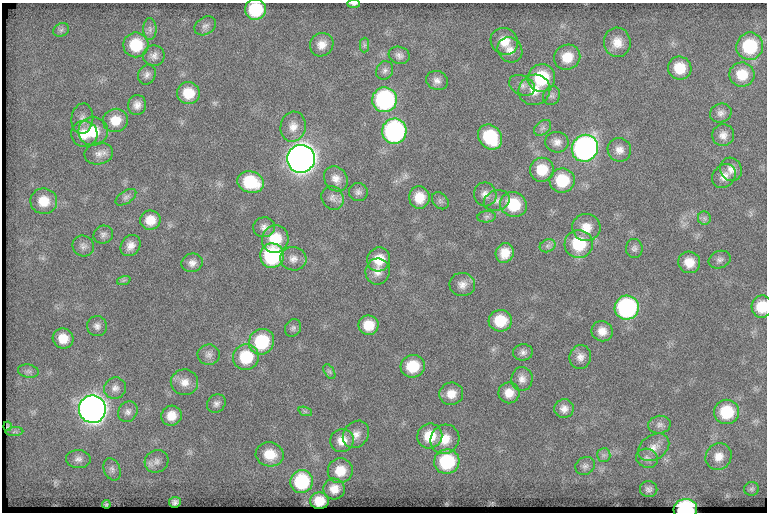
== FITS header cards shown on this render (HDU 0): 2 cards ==
NAXIS1  =                  765
NAXIS2  =                  510

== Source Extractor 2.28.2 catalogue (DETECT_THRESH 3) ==
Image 765 x 510 px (HDU 0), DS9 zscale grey, 1 PNG px = 1 image px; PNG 769 x 514 px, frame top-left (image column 1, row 510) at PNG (2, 3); each listed source drawn as its Kron ellipse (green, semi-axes under 4 px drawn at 4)
Background 87.1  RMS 6.7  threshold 20.2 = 3 sigma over >= 5 px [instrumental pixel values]
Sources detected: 133; all 133 listed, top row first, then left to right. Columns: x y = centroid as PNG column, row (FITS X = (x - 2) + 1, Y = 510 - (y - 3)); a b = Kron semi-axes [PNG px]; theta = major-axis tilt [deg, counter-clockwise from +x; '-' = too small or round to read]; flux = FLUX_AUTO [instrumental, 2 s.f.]
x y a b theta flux
354 4 6 3 -1 1100
255 10 10 10 - 23000
205 26 11 8 33 2000
150 29 11 6 -90 1900
61 30 8 6 28 1400
504 41 14 13 - 7000
617 42 15 13 -82 6200
136 45 12 12 - 17000
322 45 12 11 - 4500
364 45 7 4 89 980
750 46 13 13 - 26000
510 50 13 11 -47 3800
399 55 11 8 -18 2200
154 56 11 10 - 2500
567 57 13 12 - 8800
680 68 12 11 - 11000
385 70 9 8 - 1800
147 75 10 8 63 2100
742 75 12 12 - 10000
541 78 14 13 - 25000
437 80 11 9 -22 2600
522 85 13 9 -27 2700
534 90 16 15 - 7600
188 93 11 11 - 10000
552 95 10 8 64 1700
385 100 12 12 - 71000
137 105 10 9 - 3100
721 113 11 9 23 2300
82 119 15 11 84 3200
115 120 12 11 - 7700
293 127 15 12 77 4800
543 128 9 6 40 1700
93 131 14 14 - 11000
394 131 13 12 - 96000
84 134 13 13 - 7400
723 135 11 10 - 3200
490 137 13 11 -51 26000
557 142 11 10 - 3200
585 148 14 13 - 170000
619 150 12 11 - 3800
99 154 14 11 8 3300
301 159 14 13 - 560000
731 169 12 10 -64 3400
542 170 12 12 - 11000
724 176 13 10 48 3700
336 179 13 11 -54 3900
562 180 12 12 - 17000
250 182 14 10 -17 21000
358 192 9 9 - 1800
485 194 12 11 - 3200
126 197 12 6 34 1500
419 197 11 10 - 8300
333 198 12 10 -54 2700
44 201 13 13 - 9300
440 201 9 7 -46 1300
497 201 13 10 17 2900
513 204 14 12 -27 16000
486 217 9 5 7 1200
704 218 7 6 - 1300
150 220 10 9 - 6700
264 227 11 10 - 2600
586 227 14 13 - 6700
103 235 10 8 24 1800
275 239 14 13 - 13000
579 244 14 14 - 20000
130 245 11 9 53 3600
83 246 11 10 - 2200
548 246 8 6 21 1400
634 248 9 8 - 1700
505 253 10 9 - 6100
272 256 12 12 - 46000
293 259 13 11 -8 3600
379 259 12 11 - 8700
720 260 11 8 21 1800
689 262 11 10 - 6700
192 263 10 9 - 2700
378 271 13 12 - 4300
124 280 7 4 18 860
462 285 13 11 -11 3500
762 307 11 10 - 12000
627 308 12 12 - 75000
500 321 11 11 - 12000
368 325 10 10 - 8800
97 326 10 10 - 2300
293 328 9 7 61 1400
602 331 11 10 - 4600
63 338 10 10 - 7200
262 342 13 12 - 25000
523 352 10 8 7 2000
209 355 11 10 - 2400
246 357 13 13 - 19000
580 357 12 10 73 3300
413 366 12 11 - 14000
28 371 10 6 -10 1500
329 371 8 5 -58 1000
522 379 12 10 83 3200
184 382 13 13 - 5100
115 388 11 10 - 2800
509 393 10 10 - 5300
451 394 12 11 - 5500
216 403 10 8 45 1900
92 409 14 13 - 430000
564 409 9 9 - 3000
305 411 7 4 -19 780
128 412 11 9 53 2300
727 412 12 12 - 18000
171 416 10 10 - 6100
659 425 11 9 10 2200
7 426 4 2 - 580
14 432 9 4 3 990
356 434 15 12 50 4000
430 436 13 12 - 11000
445 439 15 14 - 8500
342 440 12 11 - 5900
654 447 17 12 34 4900
270 454 14 12 -12 9200
604 455 7 6 - 1300
718 457 14 12 49 5300
647 458 11 9 -21 2400
78 459 12 9 -2 2300
157 461 12 11 - 2900
447 462 13 12 - 30000
585 466 10 8 33 1800
112 469 11 8 -67 2000
340 471 13 12 - 8700
302 481 11 11 - 29000
334 489 11 10 - 4900
649 489 8 8 - 1700
752 489 7 6 - 1000
319 501 9 8 - 6500
175 502 6 5 - 1300
106 504 4 2 - 630
685 509 12 10 6 54000
At the frame edge (FLAGS 8, measured only in part): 4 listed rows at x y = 354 4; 255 10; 762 307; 685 509